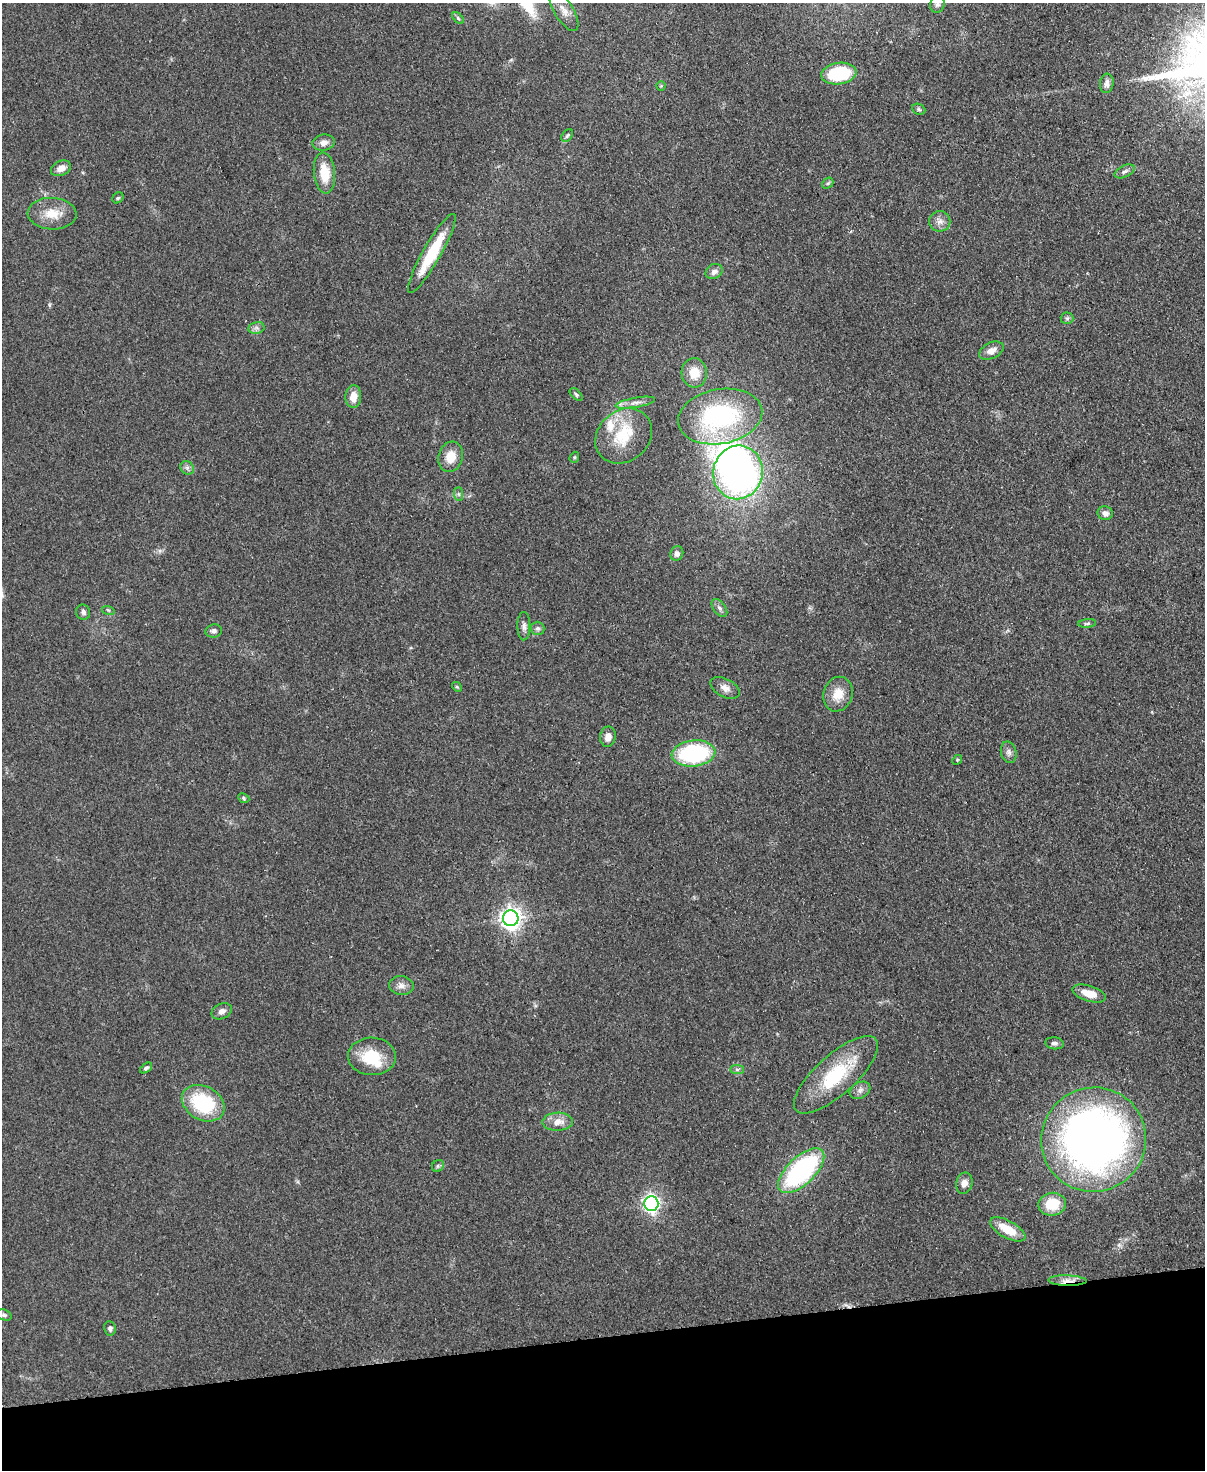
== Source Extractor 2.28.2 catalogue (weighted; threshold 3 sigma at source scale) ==
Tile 10 of 4 x 3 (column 2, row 3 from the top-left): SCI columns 1260-2462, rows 151-1618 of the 4925 x 4814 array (HDU 1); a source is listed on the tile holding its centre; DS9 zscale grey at full resolution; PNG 1207 x 1472 px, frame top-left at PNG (2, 3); each listed source drawn as its Kron ellipse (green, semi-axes under 4 px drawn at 4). Shown black and unused: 9% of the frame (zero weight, under 2 of 3 exposures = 3% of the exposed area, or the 3 px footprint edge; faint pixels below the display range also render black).
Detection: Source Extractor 2.28.2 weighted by HDU 2 'WHT'; one run over the whole footprint, this tile lists its part. Background 0.112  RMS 0.0085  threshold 0.038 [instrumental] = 3 sigma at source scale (4.5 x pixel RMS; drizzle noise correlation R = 1.50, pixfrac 1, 0.05/0.05 arcsec/px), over >= 5 px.
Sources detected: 74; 1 inside a brighter object's white glare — neither listed nor drawn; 2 inside a brighter listed object's ellipse — not listed separately; the other 71 listed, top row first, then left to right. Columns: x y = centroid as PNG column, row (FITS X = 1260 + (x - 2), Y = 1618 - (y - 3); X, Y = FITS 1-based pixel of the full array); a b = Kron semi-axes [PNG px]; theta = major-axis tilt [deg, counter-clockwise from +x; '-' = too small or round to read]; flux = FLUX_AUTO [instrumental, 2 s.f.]
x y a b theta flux
937 4 8 7 - 2.3
564 10 23 9 -59 8.6
458 18 7 4 -46 1.4
839 74 18 10 9 50
1107 83 10 7 82 3.8
661 86 4 4 - 0.87
919 109 7 5 -23 1.7
567 135 7 5 49 1.5
324 143 11 8 8 5.3
61 168 10 7 23 6.4
1125 171 11 5 25 2.9
324 173 20 10 -84 20
828 183 6 4 43 1.4
118 198 6 5 - 1.3
52 214 24 16 -3 17
940 221 10 10 - 5.2
432 253 45 9 60 39
714 271 9 7 32 4.4
1067 318 6 6 - 1.8
256 328 8 6 11 2.7
991 351 13 8 26 6.4
694 373 15 12 -87 15
576 394 7 4 -44 1.4
353 397 11 8 87 8.9
635 403 20 5 10 5.4
720 417 42 27 11 120
624 436 30 25 41 35
451 457 15 12 73 14
574 457 6 4 69 1.2
187 468 7 6 - 2.3
738 472 27 24 76 320
459 494 7 4 -89 1.6
1105 513 7 7 - 4.3
677 554 7 6 - 3.3
719 608 10 6 -53 3
108 610 6 4 -18 1.1
83 612 7 7 - 2.6
1087 623 9 4 5 1.5
524 626 14 6 -90 3.8
538 628 7 7 - 2.5
214 631 8 6 8 2.9
457 687 5 4 - 1
725 688 16 9 -28 6
838 694 17 14 70 14
608 737 10 7 80 5.6
1009 752 11 7 -77 3.6
693 753 22 13 6 88
957 760 5 4 - 1
244 798 6 4 -24 1.2
511 918 8 7 - 560
401 986 12 9 -6 5
1089 993 17 8 -18 12
222 1011 10 7 26 3.7
1054 1043 9 6 -8 2.6
372 1056 24 19 -2 31
146 1068 7 4 38 1.8
737 1069 7 4 0 1.8
836 1075 53 19 42 55
860 1090 11 8 29 3.9
203 1103 23 16 -30 58
558 1122 15 9 2 8.4
1094 1140 53 52 - 590
438 1166 6 5 - 1.6
801 1171 29 13 44 140
964 1183 11 8 76 5.2
651 1204 7 7 - 290
1052 1204 14 11 8 23
1008 1229 19 8 -29 18
1067 1281 19 5 -1 6.7
4 1315 8 5 -23 2
110 1328 7 6 - 2.3
Overlapping masked pixels (flux is a lower limit): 1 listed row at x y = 1067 1281
Isophote crosses this tile's border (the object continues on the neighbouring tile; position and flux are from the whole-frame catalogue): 1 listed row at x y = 937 4